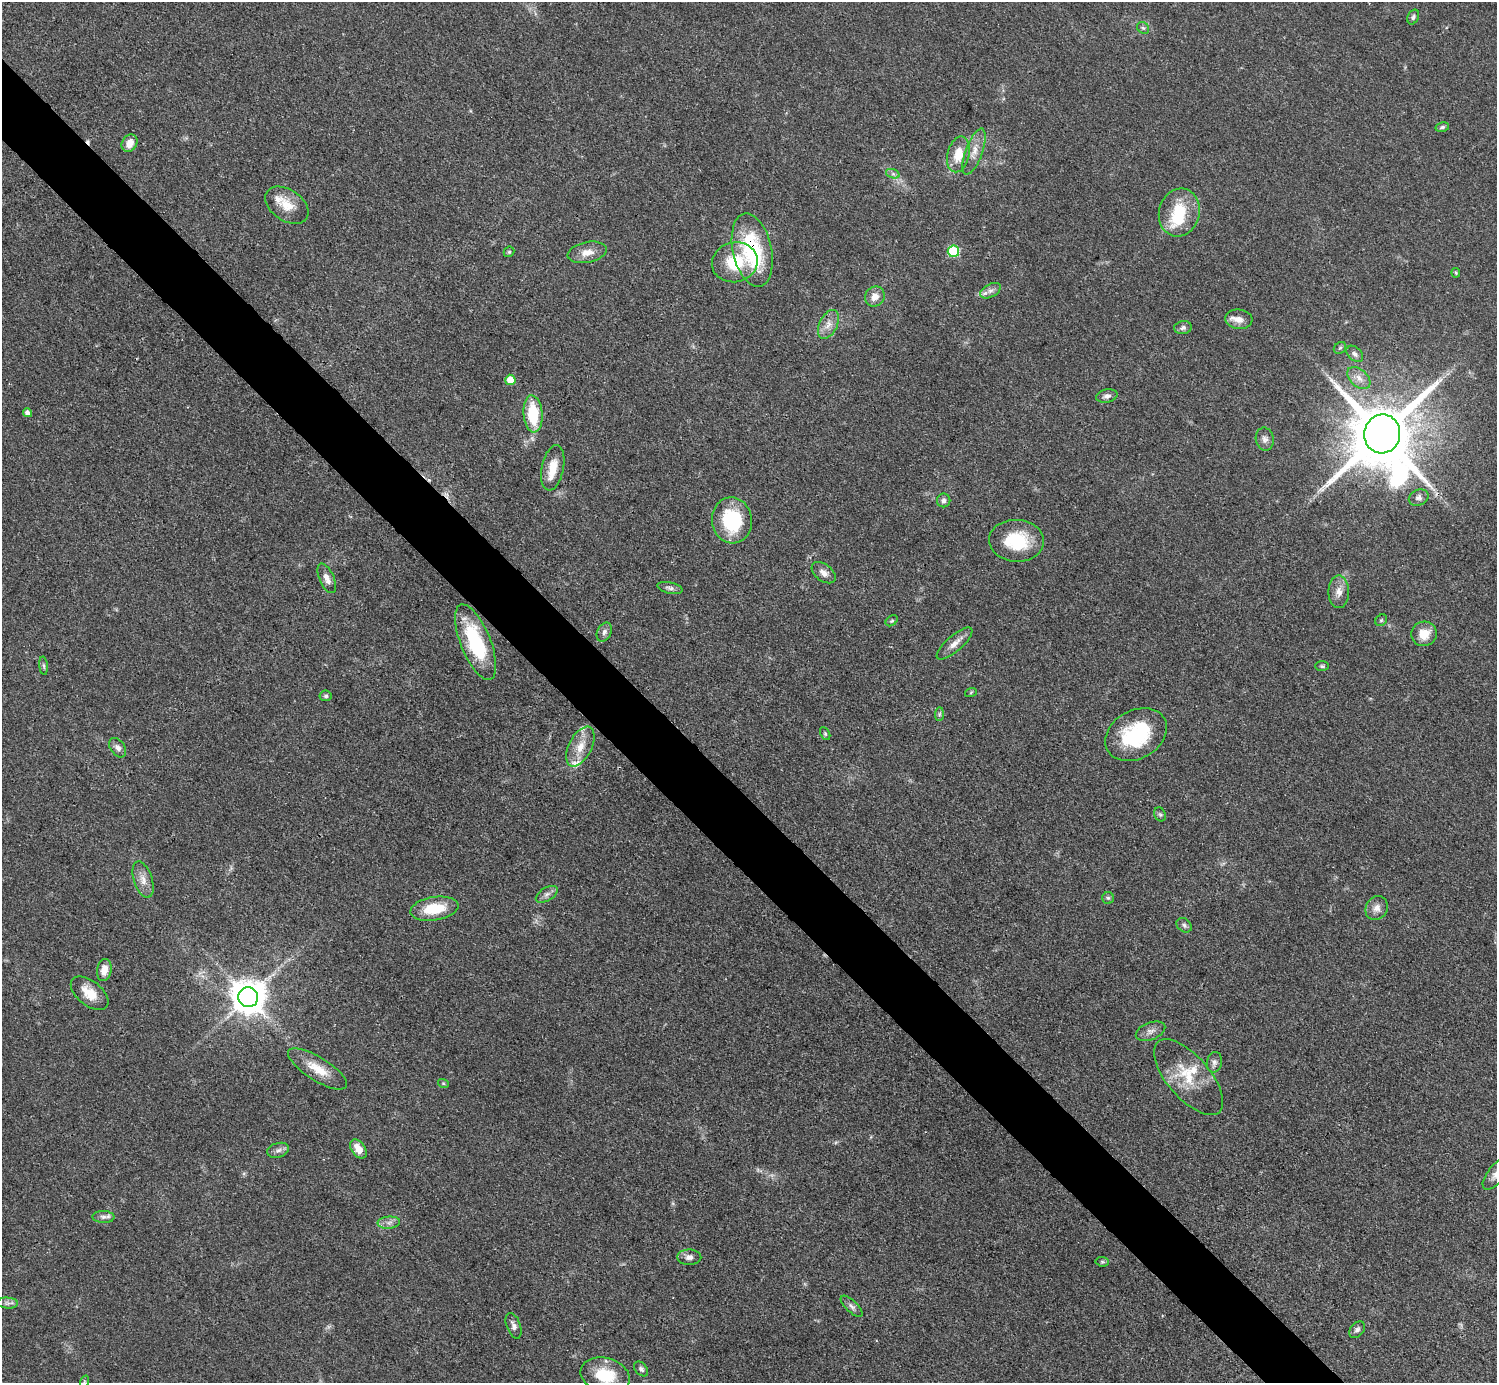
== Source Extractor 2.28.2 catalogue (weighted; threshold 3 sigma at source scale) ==
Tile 11 of 4 x 4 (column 3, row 3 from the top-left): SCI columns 2990-4484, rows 1681-3061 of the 5980 x 5979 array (HDU 1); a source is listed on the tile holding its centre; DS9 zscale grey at full resolution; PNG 1499 x 1385 px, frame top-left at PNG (2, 2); each listed source drawn as its Kron ellipse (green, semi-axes under 4 px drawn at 4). Shown black and unused: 5% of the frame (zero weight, under 3 of 4 exposures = <1% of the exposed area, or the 3 px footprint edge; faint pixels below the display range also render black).
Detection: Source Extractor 2.28.2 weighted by HDU 2 'WHT'; one run over the whole footprint, this tile lists its part. Background 0.0514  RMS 0.005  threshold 0.0223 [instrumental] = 3 sigma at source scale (4.5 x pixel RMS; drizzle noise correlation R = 1.50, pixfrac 1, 0.05/0.05 arcsec/px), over >= 5 px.
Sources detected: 91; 1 inside a brighter object's white glare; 3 cosmic-ray / hot-pixel residue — neither listed nor drawn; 5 inside a brighter listed object's ellipse — not listed separately; the other 82 listed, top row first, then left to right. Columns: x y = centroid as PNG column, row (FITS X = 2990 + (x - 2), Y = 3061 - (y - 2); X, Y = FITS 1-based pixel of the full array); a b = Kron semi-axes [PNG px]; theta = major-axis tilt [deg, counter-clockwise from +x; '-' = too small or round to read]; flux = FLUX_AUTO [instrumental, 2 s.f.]
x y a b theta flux
1413 17 8 5 64 1.1
1143 28 6 5 - 0.96
1442 127 7 4 12 1
129 143 9 7 61 5
974 152 24 8 70 5.7
958 154 18 11 77 9.4
893 174 7 4 -18 1.2
287 205 24 15 -34 9.5
1179 212 24 20 75 20
752 250 37 19 -78 46
953 251 6 5 - 39
509 252 6 5 - 0.72
587 252 20 10 11 6.1
735 262 23 20 12 21
1456 273 5 4 - 0.61
990 291 11 6 28 2.5
875 297 10 9 - 4.1
1239 319 14 9 -6 4.1
828 324 15 9 63 4.5
1183 328 9 6 8 1.7
1340 348 7 5 42 0.89
1355 354 10 6 -44 1.7
1359 378 13 8 -43 3.9
510 380 5 5 - 8.2
1107 396 11 6 12 2.1
27 413 4 4 - 2.1
533 414 18 9 -85 22
1382 434 19 18 - 5700
1265 439 11 9 -78 2.4
553 468 23 11 78 9.3
1419 497 10 7 24 1.9
944 500 7 6 - 1.7
732 520 23 20 -81 35
1016 541 27 21 -3 23
824 573 13 8 -37 3.4
327 578 16 7 -66 3.7
670 588 13 5 -12 1.7
1339 592 16 10 90 4.4
1381 620 6 5 - 0.82
892 621 6 4 38 0.92
604 632 10 7 63 1.9
1424 634 13 12 - 7.1
476 642 40 15 -68 37
955 644 22 8 41 4.5
44 666 9 3 -84 0.88
1322 666 7 5 -1 0.88
971 692 6 4 20 0.56
326 696 6 5 - 0.98
939 714 7 4 89 0.92
825 734 7 4 -64 0.83
1136 735 33 24 29 38
580 747 21 11 64 8.2
118 748 11 7 -55 2.4
1160 814 7 5 -67 0.92
143 880 19 9 -72 4.8
547 894 12 6 31 2.3
1108 898 6 6 - 0.9
1377 908 12 10 59 3.9
434 909 24 11 9 17
1184 925 8 6 -39 1.5
104 970 11 7 82 5.2
90 993 22 12 -39 9.5
248 997 10 10 - 1100
1150 1031 15 8 20 3.1
1214 1062 10 7 79 2
318 1069 34 11 -32 10
1189 1077 47 21 -49 20
443 1083 5 3 - 0.54
358 1149 11 6 -54 5.7
278 1150 11 7 16 2.1
1496 1174 19 8 52 4.1
103 1217 11 6 -1 2
389 1223 11 6 5 2.4
689 1257 12 7 -1 2.7
1102 1262 6 5 - 0.89
8 1303 10 5 -3 1.7
852 1306 14 5 -44 2
514 1326 13 7 -70 2.4
1357 1330 9 6 48 1.7
641 1369 8 5 -49 1.3
605 1375 25 17 -15 19
84 1382 6 4 72 0.63
Overlapping masked pixels (flux is a lower limit): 4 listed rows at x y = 752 250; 1382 434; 476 642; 318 1069
Isophote crosses this tile's border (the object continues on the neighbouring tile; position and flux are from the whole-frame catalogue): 3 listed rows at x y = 1496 1174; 605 1375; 84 1382